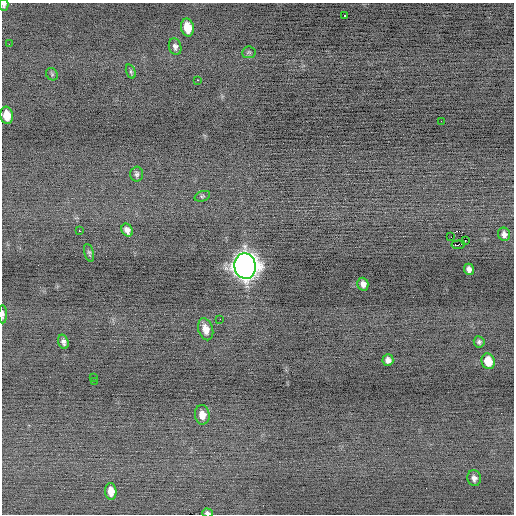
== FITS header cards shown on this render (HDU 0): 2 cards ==
NAXIS1  =                  512 / Axis length
NAXIS2  =                  512 / Axis length

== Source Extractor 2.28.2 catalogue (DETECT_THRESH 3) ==
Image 512 x 512 px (HDU 0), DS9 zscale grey, 1 PNG px = 1 image px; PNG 516 x 516 px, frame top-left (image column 1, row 512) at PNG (2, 3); each listed source drawn as its Kron ellipse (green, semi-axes under 4 px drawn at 4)
Background -0.215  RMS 0.7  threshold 2.09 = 3 sigma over >= 5 px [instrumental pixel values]
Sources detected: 37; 1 with non-positive FLUX_AUTO (blend fragments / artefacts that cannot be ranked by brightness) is neither listed nor drawn; the other 36 listed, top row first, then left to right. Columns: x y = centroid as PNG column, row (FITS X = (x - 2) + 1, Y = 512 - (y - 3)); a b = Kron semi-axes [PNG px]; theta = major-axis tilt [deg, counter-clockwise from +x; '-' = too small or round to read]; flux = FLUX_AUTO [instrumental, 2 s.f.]
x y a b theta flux
4 5 6 4 -87 110
344 15 3 3 - 420
187 27 9 6 -78 710
9 44 2 2 - 65
175 47 8 6 -76 160
249 52 7 5 7 74
131 71 7 4 -72 76
52 74 7 5 -46 69
197 80 3 2 - 340
7 115 9 6 -80 680
441 121 2 2 - 83
137 174 7 6 - 120
202 196 8 5 19 79
127 230 7 5 -60 210
79 231 3 2 - 600
504 234 7 6 - 190
451 237 2 2 - 370
465 240 3 2 - 130
458 245 7 3 6 2400
89 253 9 4 -75 89
245 266 13 11 -80 49000
469 269 6 5 - 190
363 284 6 5 - 200
3 314 9 3 90 110
220 319 2 2 - 91
206 329 11 7 -73 440
63 342 7 5 -72 150
479 342 5 5 - 99
388 360 6 5 - 190
488 361 8 6 -74 700
93 377 2 2 - 170
94 381 2 2 - 280
202 415 10 7 -83 430
474 478 8 6 -80 180
111 491 8 5 -85 440
208 513 5 3 - 89
At the frame edge (FLAGS 8, measured only in part): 3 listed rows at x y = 4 5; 3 314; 208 513
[1 non-positive-flux detection neither listed nor drawn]